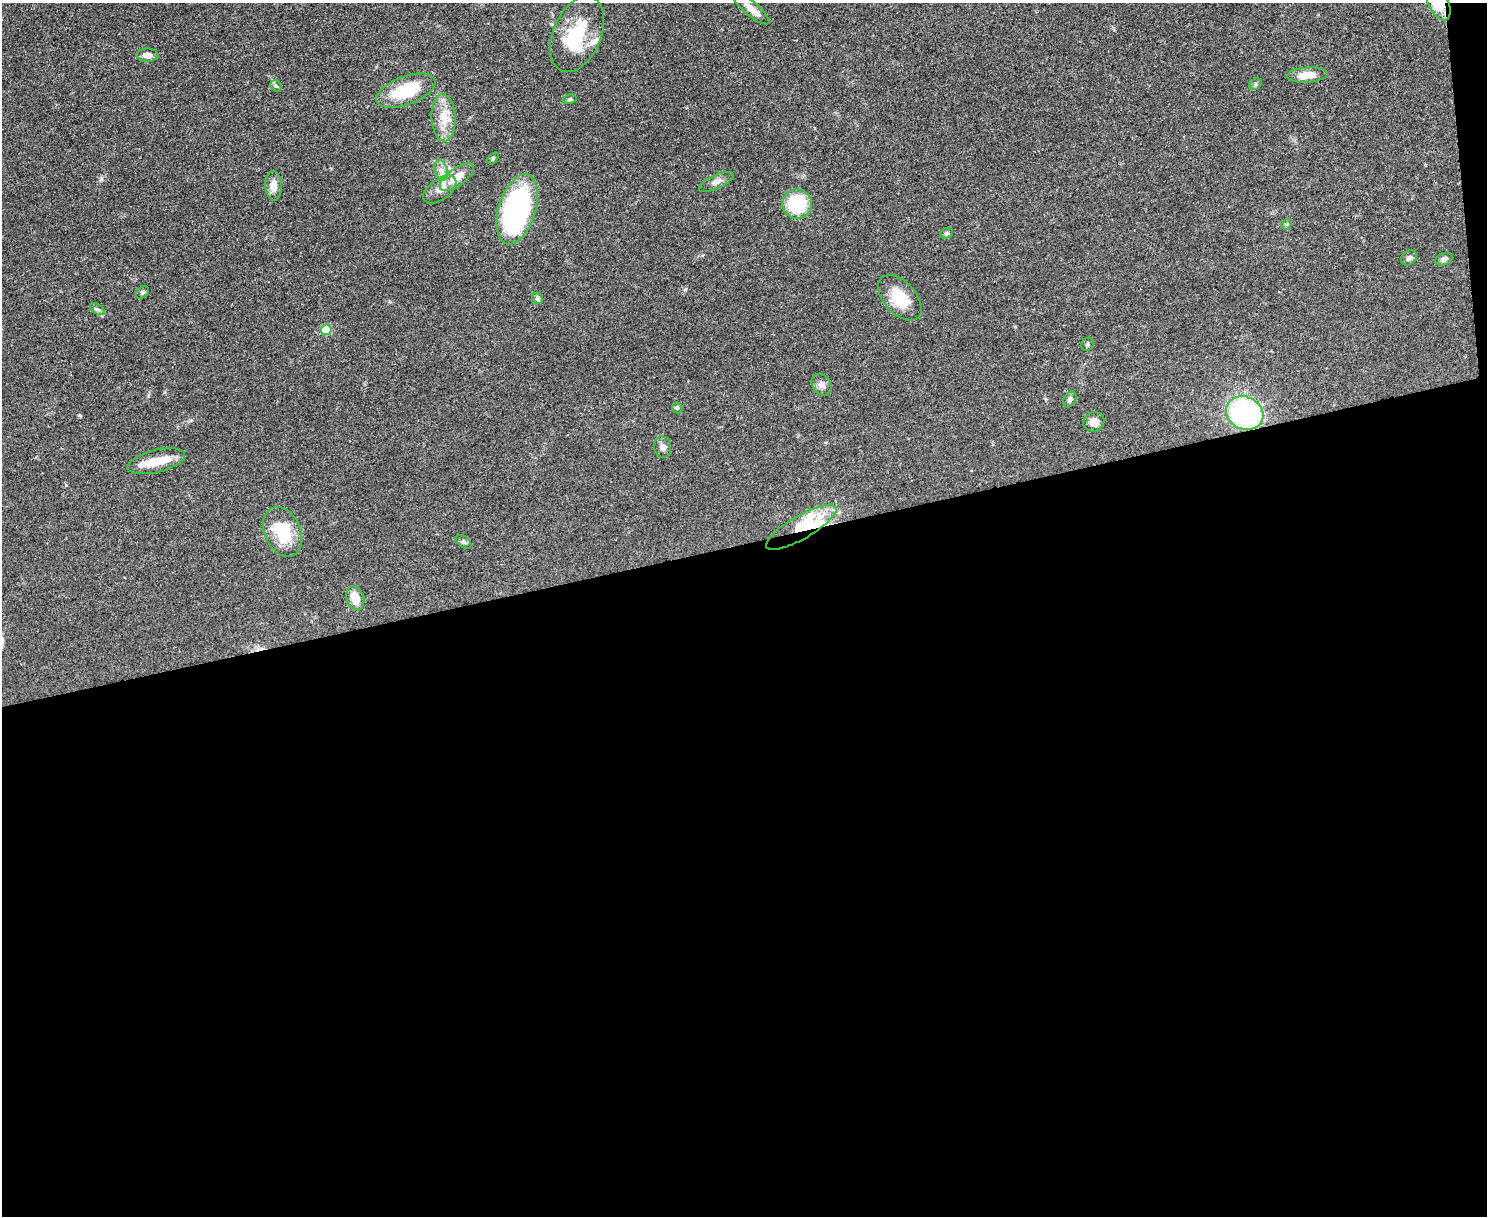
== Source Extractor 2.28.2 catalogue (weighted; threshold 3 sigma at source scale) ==
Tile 12 of 3 x 4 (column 3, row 4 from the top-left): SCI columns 3109-4593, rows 7-1220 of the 4847 x 4868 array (HDU 1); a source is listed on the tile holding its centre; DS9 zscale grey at full resolution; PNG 1489 x 1218 px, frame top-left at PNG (2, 3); each listed source drawn as its Kron ellipse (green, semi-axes under 4 px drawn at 4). Shown black and unused: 56% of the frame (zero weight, under 3 of 4 exposures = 1% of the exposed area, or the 3 px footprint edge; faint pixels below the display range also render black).
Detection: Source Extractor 2.28.2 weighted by HDU 2 'WHT'; one run over the whole footprint, this tile lists its part. Background 0.0485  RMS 0.0049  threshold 0.022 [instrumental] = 3 sigma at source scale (4.5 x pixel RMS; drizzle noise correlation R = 1.50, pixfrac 1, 0.05/0.05 arcsec/px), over >= 5 px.
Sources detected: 45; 3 inside a brighter object's white glare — neither listed nor drawn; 3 inside a brighter listed object's ellipse — not listed separately; the other 39 listed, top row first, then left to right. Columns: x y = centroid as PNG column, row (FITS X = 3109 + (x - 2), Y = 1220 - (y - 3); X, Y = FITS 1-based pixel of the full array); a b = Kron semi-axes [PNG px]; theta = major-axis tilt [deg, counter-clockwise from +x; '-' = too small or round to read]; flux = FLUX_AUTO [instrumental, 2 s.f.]
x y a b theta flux
1439 3 18 10 -64 17
751 8 23 7 -40 4.9
577 34 40 24 67 27
147 55 11 6 -1 2.9
1307 75 20 7 4 7.1
1256 84 7 5 36 0.86
276 86 6 5 - 0.97
406 91 31 14 20 22
570 99 7 5 13 0.8
444 118 23 12 -86 8.5
493 158 7 4 54 0.7
441 170 10 6 -71 2.4
457 177 20 9 37 8.7
716 182 19 7 24 2.6
274 186 15 8 -88 4.4
440 190 19 10 36 5.1
797 204 15 14 - 25
517 209 36 18 73 110
1287 224 6 4 43 0.71
947 233 6 5 - 0.85
1409 258 9 7 37 1.6
1444 259 9 6 22 1.7
142 292 7 5 37 0.91
538 298 6 5 - 0.98
900 298 27 16 -48 14
97 309 8 5 -31 1.1
326 330 5 5 - 16
1088 344 7 6 - 0.94
822 385 12 9 -52 2.4
1070 399 8 6 61 1.6
677 408 6 5 - 0.68
1245 413 19 16 -27 79
1094 422 11 9 26 3.6
663 447 11 8 -82 2.3
156 461 29 11 14 9.7
801 527 40 11 30 22
283 532 26 18 -66 22
464 542 9 5 -37 0.99
355 598 12 8 -73 7.8
Overlapping masked pixels (flux is a lower limit): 3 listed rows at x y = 1439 3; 1245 413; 801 527
Isophote crosses this tile's border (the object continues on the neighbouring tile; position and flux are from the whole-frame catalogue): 1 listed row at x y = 1439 3
Unlisted compact peaks at least as high as the median listed source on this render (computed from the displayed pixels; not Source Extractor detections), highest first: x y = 80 415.